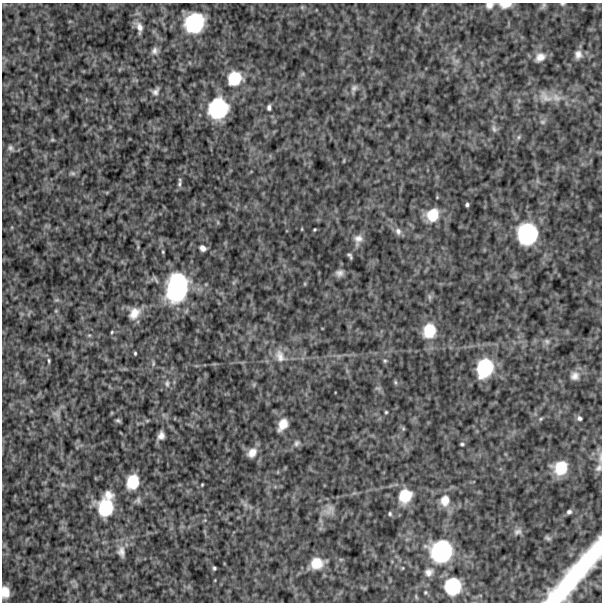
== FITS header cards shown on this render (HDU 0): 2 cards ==
NAXIS1  =                  600
NAXIS2  =                  600

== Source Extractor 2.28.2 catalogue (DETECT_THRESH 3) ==
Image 600 x 600 px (HDU 0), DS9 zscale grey, 1 PNG px = 1 image px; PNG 604 x 604 px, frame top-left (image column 1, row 600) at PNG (2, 3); no overlay
Background 529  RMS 120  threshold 373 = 3 sigma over >= 5 px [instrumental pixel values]
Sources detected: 91; all 91 listed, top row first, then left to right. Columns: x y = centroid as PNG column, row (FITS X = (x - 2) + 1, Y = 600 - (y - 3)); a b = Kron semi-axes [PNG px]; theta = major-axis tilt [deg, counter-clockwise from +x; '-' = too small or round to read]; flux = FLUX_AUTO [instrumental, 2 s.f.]
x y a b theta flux
562 4 6 4 0 1.1e+04
489 5 9 7 16 4.2e+04
505 5 13 6 4 7.8e+04
544 5 10 5 55 1.8e+04
194 23 17 15 50 5.9e+05
139 27 17 9 -72 7.7e+04
154 51 9 8 - 3.5e+04
578 54 10 8 88 4.9e+04
540 57 13 10 32 7.0e+04
456 61 7 6 - 2.4e+04
235 78 17 15 43 2.6e+05
354 88 12 7 67 3.1e+04
155 92 11 8 49 3.6e+04
545 97 23 13 -35 1.0e+05
556 98 16 11 -29 9.0e+04
218 108 19 18 - 6.1e+05
269 108 6 4 89 2.1e+04
542 122 8 6 0 2.1e+04
494 129 11 7 -65 2.9e+04
519 137 6 5 - 1.6e+04
52 140 6 4 0 1.2e+04
10 148 8 6 -59 2.4e+04
72 173 8 6 -15 2.1e+04
179 183 11 4 84 2.3e+04
467 205 4 4 - 1.6e+04
432 215 15 14 - 2.0e+05
302 229 5 3 - 6.8e+03
315 229 3 3 - 8.7e+03
398 231 10 8 -71 3.8e+04
527 234 20 18 86 6.8e+05
358 239 13 9 70 5.8e+04
203 248 7 6 - 4.2e+04
350 256 6 3 -54 1.6e+04
339 273 8 7 - 3.8e+04
305 284 5 3 - 8.3e+03
177 287 28 19 79 1.0e+06
429 297 7 4 -90 1.8e+04
57 300 8 4 0 1.4e+04
56 311 6 4 -72 9.7e+03
134 313 16 11 53 1.0e+05
429 331 16 13 76 2.2e+05
112 332 5 4 - 9.3e+03
89 335 6 4 1 1.1e+04
547 341 8 7 - 2.5e+04
135 353 3 3 - 1.0e+04
280 356 20 13 -68 1.0e+05
49 361 6 3 -87 1.2e+04
385 361 5 5 - 1.2e+04
153 363 8 4 84 1.6e+04
485 368 18 14 71 4.5e+05
575 376 11 11 - 5.3e+04
395 382 6 5 - 1.2e+04
167 383 11 6 -88 3.2e+04
378 388 9 4 -13 1.3e+04
386 412 3 3 - 9.6e+03
56 414 11 5 -24 2.4e+04
579 418 6 5 - 2.0e+04
541 419 5 4 - 1.1e+04
118 421 5 3 - 1.4e+04
147 421 6 4 0 1.1e+04
283 425 13 8 60 1.0e+05
403 428 6 4 -78 1.1e+04
161 435 8 6 72 4.7e+04
297 443 9 7 48 2.8e+04
462 444 4 3 - 1.3e+04
252 453 12 9 48 7.4e+04
600 458 19 5 85 4.4e+04
561 468 15 14 - 2.4e+05
599 468 11 8 52 3.8e+04
133 482 14 12 74 2.2e+05
202 485 3 2 - 7.9e+03
108 495 10 8 -29 7.1e+04
405 496 17 14 64 2.2e+05
138 500 9 8 - 2.8e+04
445 500 15 13 82 1.2e+05
245 505 8 6 -45 2.9e+04
105 508 18 15 90 3.7e+05
329 510 17 13 40 8.0e+04
569 512 6 5 - 2.1e+04
390 514 5 5 - 1.4e+04
518 532 12 8 23 3.9e+04
548 538 9 5 -31 1.7e+04
441 551 22 22 - 7.5e+05
121 552 15 9 -85 5.8e+04
316 563 14 13 - 1.6e+05
214 568 4 3 - 1.4e+04
429 572 12 10 37 5.1e+04
575 574 76 14 49 1.2e+06
453 586 15 14 - 3.9e+05
5 592 10 7 -84 9.8e+04
425 592 5 4 - 8.8e+03
At the frame edge (FLAGS 8, measured only in part): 7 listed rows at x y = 562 4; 489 5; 505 5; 600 458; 599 468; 575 574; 5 592